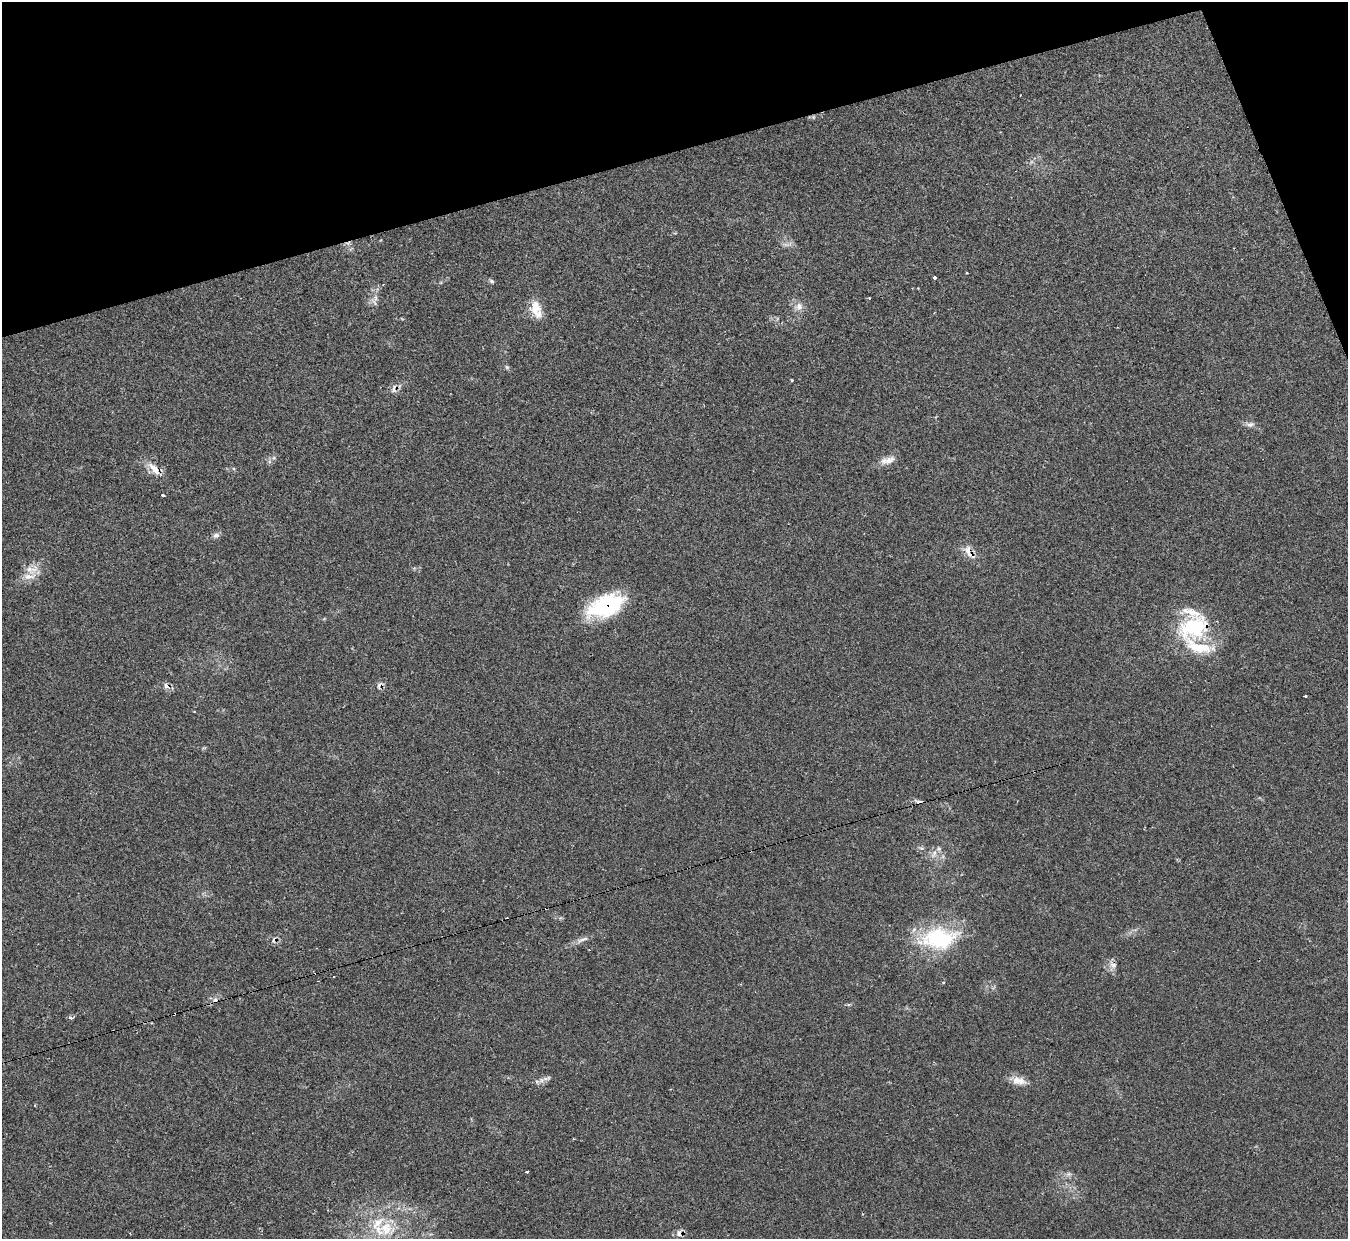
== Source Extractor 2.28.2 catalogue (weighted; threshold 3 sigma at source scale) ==
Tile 3 of 4 x 4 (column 3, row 1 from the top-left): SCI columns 2699-4044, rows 3862-5098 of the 5390 x 5374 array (HDU 1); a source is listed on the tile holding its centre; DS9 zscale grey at full resolution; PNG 1350 x 1241 px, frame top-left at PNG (2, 2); no overlay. Shown black and unused: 14% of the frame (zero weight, under 2 of 3 exposures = <1% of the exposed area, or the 3 px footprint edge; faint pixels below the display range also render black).
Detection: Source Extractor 2.28.2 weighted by HDU 2 'WHT'; one run over the whole footprint, this tile lists its part. Background 0.0355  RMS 0.0046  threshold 0.0208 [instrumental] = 3 sigma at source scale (4.5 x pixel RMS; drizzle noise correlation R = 1.50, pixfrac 1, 0.05/0.05 arcsec/px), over >= 5 px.
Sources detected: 52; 7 cosmic-ray / hot-pixel residue — not listed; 6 inside a brighter listed object's ellipse — not listed separately; the other 39 listed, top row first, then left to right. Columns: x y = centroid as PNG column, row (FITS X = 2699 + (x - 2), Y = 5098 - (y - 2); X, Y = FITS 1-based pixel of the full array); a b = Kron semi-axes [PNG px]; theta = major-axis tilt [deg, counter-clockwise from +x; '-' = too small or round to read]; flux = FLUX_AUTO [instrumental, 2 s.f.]
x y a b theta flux
813 117 6 4 -90 0.57
966 273 3 3 - 0.9
935 277 3 3 - 1.8
492 281 7 5 -41 0.87
383 285 3 2 - 0.33
869 298 3 3 - 0.42
374 302 14 5 -53 1.7
799 306 13 10 12 3.4
536 309 24 12 -72 7.6
507 367 6 5 - 0.79
792 380 3 2 - 0.49
394 389 13 6 78 2.2
1250 424 12 7 1 2
889 460 19 10 24 4
154 469 23 9 -47 5.7
162 495 3 3 - 1.3
216 535 8 6 12 1.7
969 552 24 9 -58 4.7
31 570 21 13 13 6.4
605 606 41 21 22 38
1194 627 44 30 24 35
379 685 13 7 48 1.9
166 686 11 6 -39 2.1
1305 696 3 2 - 1.7
921 848 7 4 -43 0.97
934 854 14 7 60 2.8
938 938 50 28 4 39
582 940 21 5 22 2.7
1113 965 12 8 -41 2.3
215 999 6 5 - 1.1
174 1014 3 2 - 0.55
71 1018 4 3 - 1.7
542 1080 8 8 - 2.1
1020 1081 19 11 -21 4.6
35 1106 3 2 - 0.36
527 1171 4 3 - 2.5
1068 1174 7 4 -17 1.1
386 1228 23 18 52 15
679 1233 11 7 -74 2.2
Overlapping masked pixels (flux is a lower limit): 10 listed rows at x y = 813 117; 154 469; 969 552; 605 606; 1194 627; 379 685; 166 686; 1113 965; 174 1014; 679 1233